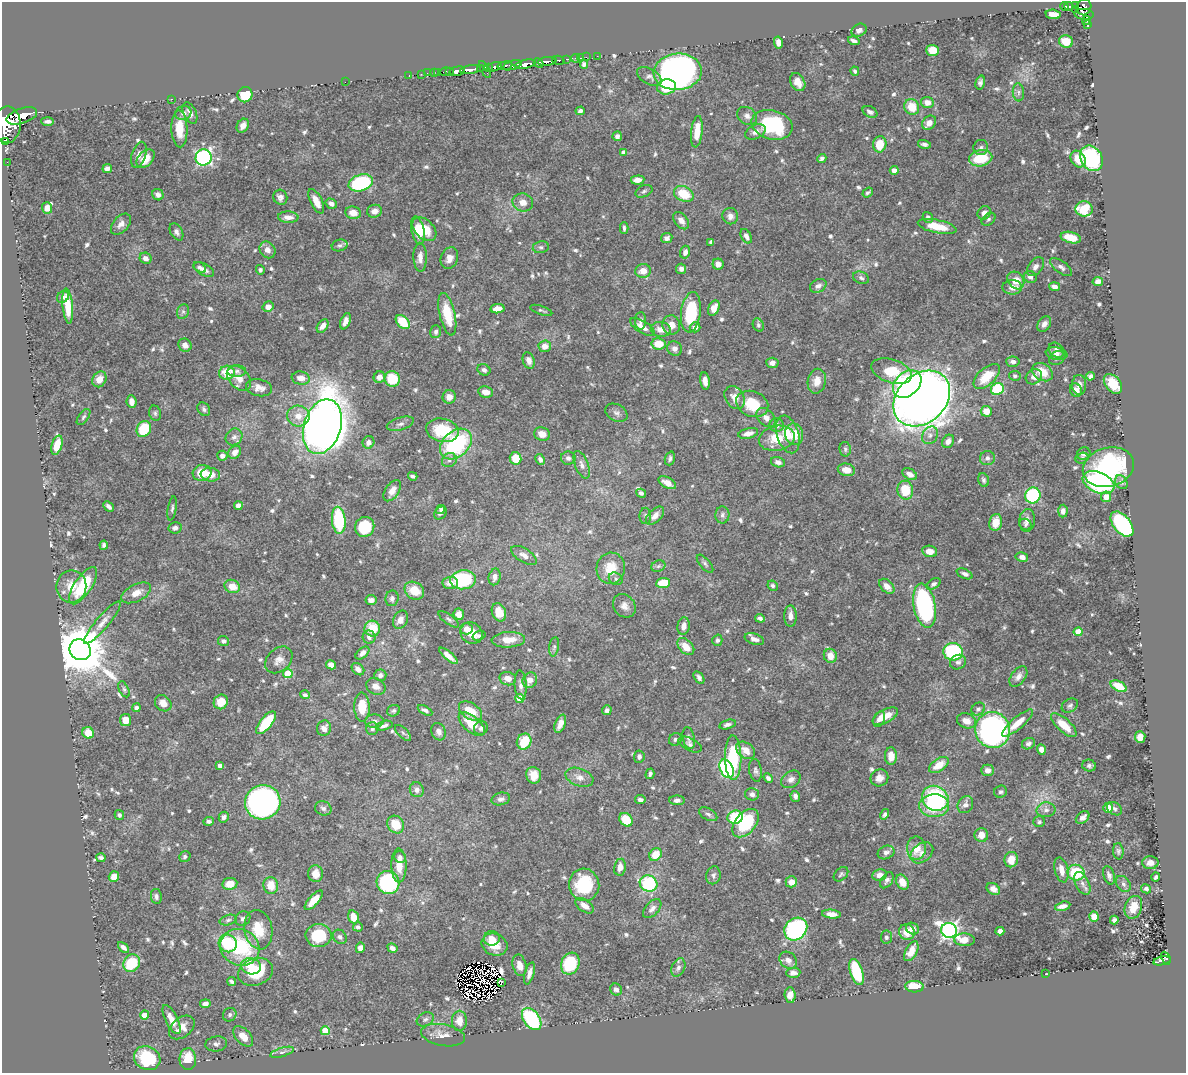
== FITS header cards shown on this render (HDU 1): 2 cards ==
NAXIS1  =                 1184
NAXIS2  =                 1071

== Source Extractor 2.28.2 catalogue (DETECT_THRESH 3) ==
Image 1184 x 1071 px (HDU 1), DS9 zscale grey, 1 PNG px = 1 image px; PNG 1188 x 1075 px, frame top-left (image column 1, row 1071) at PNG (2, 2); each listed source drawn as its Kron ellipse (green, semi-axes under 4 px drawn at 4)
Background 0.474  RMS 0.015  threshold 0.044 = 3 sigma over >= 5 px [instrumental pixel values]
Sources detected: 731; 5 with non-positive FLUX_AUTO (blend fragments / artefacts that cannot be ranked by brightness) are neither listed nor drawn; of the other 726, the 500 brightest by FLUX_AUTO listed and drawn (226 fainter detections omitted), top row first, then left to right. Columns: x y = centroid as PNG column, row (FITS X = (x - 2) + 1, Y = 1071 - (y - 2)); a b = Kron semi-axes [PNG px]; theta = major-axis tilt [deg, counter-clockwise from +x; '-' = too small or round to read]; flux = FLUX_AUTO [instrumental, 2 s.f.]
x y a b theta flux
1075 5 3 2 - 9.4
1065 6 4 3 - 25
1069 6 4 3 - 52
1084 7 8 7 - 320
1076 9 3 3 - 19
1053 14 7 4 -7 12
1084 14 9 5 -3 180
1087 20 4 3 - 23
1087 24 3 3 - 28
859 30 8 6 28 3.7
854 41 6 3 -16 3.1
1066 41 7 6 - 14
778 42 6 4 -79 6.5
933 50 6 5 - 16
597 56 2 2 - 3.6
586 57 2 2 - 6.3
575 58 4 3 - 17
580 58 2 2 - 4.7
567 59 3 2 - 38
558 60 6 3 -14 68
547 61 9 3 6 590
539 63 5 3 - 210
525 64 11 4 13 570
584 64 4 4 - 3.1
512 65 10 3 18 230
505 66 7 3 8 170
488 67 3 3 - 43
494 67 8 3 16 190
471 69 10 3 8 420
480 69 3 2 - 15
485 70 9 3 -62 83
449 71 3 2 - 17
457 71 8 4 11 480
855 71 4 4 - 2.3
438 72 3 2 - 9.1
445 72 5 3 - 24
678 72 24 18 5 350
427 73 2 2 - 6.8
434 73 2 2 - 10
421 74 2 2 - 8.3
409 75 2 2 - 5.8
649 77 13 7 -31 4.6
345 82 2 2 - 53
798 82 10 7 -60 10
980 82 7 4 73 2.9
667 87 9 7 13 43
1018 92 9 5 -85 3.1
245 95 8 7 - 33
171 99 3 2 - 2.7
927 102 6 5 - 8.8
912 107 8 7 - 21
580 111 5 4 - 3.2
870 112 8 5 -28 3.3
183 113 8 7 - 4.2
190 113 11 6 -65 4.9
22 116 16 7 18 1600
747 116 11 8 -31 5.6
48 121 6 3 -1 3.3
929 123 8 6 46 8.5
7 125 18 14 88 3100
772 125 21 14 -15 90
243 126 7 5 59 6.8
179 129 18 8 -88 21
697 132 16 5 84 18
755 132 11 7 26 4.8
617 136 5 4 - 3.9
5 141 4 3 - 61
880 144 8 6 79 21
924 144 7 3 -14 2.7
981 147 7 7 - 3
624 152 4 4 - 6.9
139 155 13 7 72 5.9
204 157 8 8 - 200
981 158 12 8 12 34
1091 158 13 10 -58 93
146 159 11 7 47 15
822 159 5 4 - 2.8
1078 159 9 7 -56 18
7 162 2 2 - 6.4
107 169 5 4 - 5.7
894 170 4 4 - 7.6
638 180 7 4 6 6.9
361 183 12 8 17 100
644 191 9 5 25 2.4
868 192 6 3 37 2.2
684 194 10 7 -26 26
158 195 6 5 - 4.2
280 197 7 7 - 4
316 201 13 6 -64 9.9
523 202 10 9 - 7.9
331 204 6 4 -34 4.1
47 208 6 5 - 6
1084 209 8 7 - 37
375 211 7 6 - 6
353 213 8 6 -8 10
984 213 7 6 - 5.8
730 216 8 8 - 5.3
288 217 10 5 -3 6.7
928 217 6 5 - 3.2
988 219 8 5 41 2.2
681 221 10 6 -52 6.4
121 224 12 7 48 6.1
937 226 20 6 -12 23
624 228 6 3 -89 2.2
424 229 14 9 -43 22
418 230 14 6 -77 16
177 232 9 6 -63 3.5
746 236 8 5 -61 4.4
667 238 5 5 - 4.4
1071 238 10 5 -14 17
711 242 4 4 - 2.4
340 245 8 5 17 2.4
541 247 8 6 10 2.4
267 250 9 7 -50 5.5
685 252 6 5 - 4
420 257 14 6 -89 7.1
146 258 6 5 - 5.9
449 258 11 8 68 6.7
718 264 5 5 - 5.9
200 267 7 4 -35 2.2
1035 267 11 7 53 4.8
1061 267 13 6 -37 4.1
204 269 11 5 -27 6
681 269 5 5 - 3.8
260 270 5 4 - 2.2
643 271 8 7 - 9.4
1030 277 7 5 -31 3.9
861 278 8 6 -22 3
1016 280 10 7 -51 16
1098 281 5 4 - 5.7
818 286 9 6 27 4.1
1054 286 5 4 - 5.2
1012 287 10 7 -2 7.7
63 297 6 5 - 3
68 306 18 5 -84 20
268 307 5 5 - 7.7
714 308 8 5 66 10
497 309 7 4 8 9.8
541 310 12 4 -19 2.3
183 312 7 6 - 2.6
691 312 20 9 82 54
447 314 21 7 -77 28
346 321 8 5 67 6.3
641 321 9 5 89 3.8
403 322 8 5 -46 28
1044 324 8 6 55 4.3
671 325 9 9 - 9
758 325 7 5 -64 2.3
323 326 7 5 53 6.6
643 327 14 5 -31 7.5
695 327 5 5 - 5
661 329 10 7 -7 8.2
436 332 6 5 - 2.8
659 344 7 5 -9 19
185 345 7 6 - 6.3
545 346 6 6 - 8
675 349 8 7 - 4.9
1056 350 8 6 -45 3.6
1056 354 11 6 -9 3.9
1057 358 8 6 31 3.2
529 360 8 6 -72 5.4
1013 362 6 5 - 3.9
772 363 6 5 - 5.1
484 370 7 5 -25 3.5
237 371 9 5 3 2.7
892 371 21 11 -18 27
1042 372 11 8 -33 19
227 373 8 7 - 25
987 376 16 8 42 25
1015 376 5 5 - 2.3
1090 376 4 4 - 2.9
379 377 6 5 - 5.9
1034 377 8 7 - 6.6
239 378 14 10 -48 10
301 378 9 6 -7 8.7
99 379 8 6 59 9.2
392 379 8 7 - 29
705 381 9 4 -82 5.6
817 381 12 9 79 9.8
907 384 16 11 43 150
1113 384 11 7 -51 22
1079 385 10 7 -89 6.7
259 388 13 8 -11 7.1
997 389 6 5 - 61
1076 390 7 6 - 7.9
486 392 7 5 -12 8.3
449 397 7 6 - 7.1
735 397 12 9 -58 8.2
922 399 31 24 44 1300
132 402 6 5 - 6.2
752 404 16 12 -21 32
204 409 7 5 -51 2.9
986 411 5 5 - 12
155 413 8 6 -74 2.5
616 413 12 8 -28 4.1
298 416 11 10 - 12
83 417 9 5 53 2.3
766 418 11 8 -47 6.3
400 424 14 6 17 4
777 425 7 7 - 4.4
322 427 28 18 73 1200
144 429 8 7 - 43
442 430 16 11 -11 41
748 433 10 5 13 7
542 434 8 6 -20 7.3
788 434 19 11 -72 15
794 434 11 9 -77 15
930 435 9 7 59 4.9
234 437 9 7 42 4.7
777 438 18 12 11 24
948 441 7 5 54 6.1
368 442 6 6 - 5.4
456 444 18 13 41 110
57 445 10 5 73 18
845 449 7 5 -79 2.2
235 452 7 6 - 6.2
1084 453 7 6 - 4.1
222 456 5 5 - 5.1
515 458 6 6 - 23
568 458 7 6 - 3
670 458 7 5 71 2.6
987 458 7 7 - 4.3
1082 458 7 5 19 2.6
540 459 6 4 -64 3.4
449 460 8 6 33 3.7
778 462 7 5 -15 3.7
582 465 15 6 -68 5.4
1108 467 26 19 16 120
846 470 9 6 -11 11
202 473 9 8 - 22
910 474 8 5 -30 4.9
210 475 10 6 -6 11
413 476 5 3 - 2.5
983 480 7 5 -68 2.3
1098 482 16 10 -22 150
1121 482 7 5 -54 3.6
667 483 9 5 -27 7.8
905 490 9 8 - 26
392 491 12 6 56 8.1
641 493 5 4 - 2.6
1033 495 8 7 - 98
1106 497 5 5 - 11
109 506 6 3 -44 3.2
238 506 4 4 - 13
172 508 12 4 80 2.4
441 509 5 4 - 2.2
1063 511 6 4 86 5
441 513 7 5 48 2.5
722 515 8 7 - 3.8
645 516 8 6 90 2.3
655 516 11 6 45 6.6
339 520 13 6 -85 69
1027 520 11 8 86 5.8
996 522 8 6 79 12
1026 524 6 5 - 2.2
1122 524 14 8 -51 130
365 527 10 9 - 36
175 528 6 5 - 3.6
104 545 4 3 - 2.4
930 551 7 5 -10 8.8
524 555 14 6 -31 6
1022 557 6 5 - 5.1
705 564 11 5 -49 2.7
658 566 7 5 22 2.4
611 568 16 14 78 21
965 574 8 4 -24 3.6
495 577 8 6 77 5.4
616 579 7 6 - 2.4
463 580 12 9 6 82
450 583 8 6 2 7.5
663 583 7 5 7 24
933 584 7 5 32 2.9
71 586 16 15 - 18
83 586 22 8 56 45
232 586 8 6 -22 15
773 586 5 4 - 2.2
887 586 9 6 -44 7.6
414 591 10 8 -34 18
136 593 16 8 27 10
392 598 8 6 79 3.8
371 600 5 5 - 3.7
624 606 12 10 -48 6.7
925 606 22 11 -79 150
499 612 9 7 -68 15
459 614 6 5 - 7.8
790 616 10 6 -90 6.1
760 618 5 4 - 3.3
449 619 12 4 -37 2.6
400 620 10 7 64 6.4
102 623 27 6 50 9
684 626 9 6 83 6.4
372 628 8 7 - 23
466 629 6 5 - 7.7
1078 632 4 4 - 18
471 633 11 10 - 14
479 636 7 4 19 2.7
369 637 6 6 - 3.6
754 639 10 5 -18 5.1
508 640 17 7 3 15
717 640 5 5 - 2.7
223 641 6 5 - 2.7
554 647 9 5 80 2.3
686 647 10 6 -45 15
80 650 11 10 - 6000
953 652 9 9 - 82
362 653 8 5 40 5.4
448 656 11 4 -40 7.6
830 656 7 6 - 11
279 660 15 11 43 8.1
958 662 8 7 - 3.4
331 665 5 4 - 7.2
358 669 7 5 -42 4.6
288 674 5 4 - 32
380 675 6 5 - 3.7
1018 677 12 7 53 5.4
699 678 7 4 -57 3.4
508 679 8 6 -15 6.9
530 680 8 7 - 8.3
521 685 14 6 -87 4.8
376 686 10 8 -25 6.5
1119 686 9 5 -28 19
124 689 8 4 -65 2.4
305 695 5 4 - 3
520 698 4 4 - 27
221 702 7 7 - 15
163 703 9 7 -42 8.5
1070 705 9 6 32 2.7
362 707 14 7 -89 20
136 708 4 4 - 3.2
978 709 7 6 - 2.6
425 710 8 4 -28 3
607 710 5 4 - 3
394 711 7 5 24 2.2
471 711 13 8 -35 19
885 716 14 6 28 13
879 719 8 5 66 5.1
126 720 6 5 - 15
374 721 9 7 1 4.1
966 721 10 7 -19 7.6
266 723 14 6 51 43
1017 723 19 6 41 13
472 724 16 8 -40 25
560 724 9 5 69 6.3
727 725 8 4 14 3.2
1064 725 16 6 -42 17
384 726 8 4 17 3.2
324 728 8 7 - 5.8
481 728 7 6 - 2.8
372 729 6 6 - 2.5
993 730 18 17 - 330
439 732 9 7 -68 4.8
88 733 6 5 - 17
403 733 10 4 -45 2.5
1140 737 6 5 - 8.8
689 738 11 6 -79 3.3
675 739 6 6 - 2.8
524 742 8 7 - 31
690 744 12 6 -26 3.4
1028 744 7 5 28 3.4
746 750 10 7 -39 11
1041 750 5 4 - 7.2
891 756 9 6 -87 9.4
639 757 6 5 - 3.6
733 758 22 8 -89 60
939 765 11 6 34 16
220 766 4 4 - 4.6
1089 766 7 6 - 2.6
727 769 10 6 -62 110
755 770 11 6 -80 3.2
988 770 6 5 - 5.8
650 774 5 3 - 2.6
534 775 8 7 - 11
579 777 14 8 -19 7.9
768 778 5 4 - 2.8
879 778 9 8 - 6.5
791 779 10 8 35 5.3
417 790 7 7 - 4.4
1001 792 6 6 - 2.3
752 794 7 6 - 4.3
795 796 5 4 - 3.9
935 798 14 12 -30 110
501 799 9 6 14 3.7
640 800 5 4 - 3.5
677 800 8 4 -2 3.5
263 802 18 17 - 320
965 805 9 7 58 5.1
934 806 15 11 2 38
323 808 8 7 - 3.4
1108 808 5 4 - 9.9
1115 809 8 6 -31 2.7
1046 810 9 7 4 4.9
708 814 10 5 -29 2.9
885 814 5 3 - 2.4
119 815 5 4 - 2.6
224 817 5 5 - 3.6
735 817 8 6 14 49
1083 818 7 5 38 4.9
626 820 7 6 - 30
209 821 5 4 - 3.3
1039 822 6 5 - 2.2
746 823 16 10 49 54
396 824 9 8 - 24
981 835 7 7 - 8.3
916 848 11 9 90 16
1118 851 8 5 -86 2.3
886 852 8 6 23 4
922 853 13 9 38 7.1
655 855 7 5 51 17
185 857 6 5 - 2.5
400 857 6 5 - 2.7
101 858 4 3 - 2.3
1011 860 8 6 78 13
1150 863 8 6 1 6.9
399 865 17 7 -89 16
620 867 8 6 80 8.4
1061 870 13 6 -77 10
1076 873 8 8 - 47
316 874 8 7 - 8.6
841 874 8 6 45 2.2
713 875 9 7 77 3.4
879 875 7 5 10 6.2
1109 875 9 5 -73 4.2
114 877 5 5 - 9.3
1156 877 4 3 - 2.6
887 880 9 5 56 3.1
388 882 12 11 - 130
791 882 6 5 - 9.3
902 882 8 5 -62 11
648 883 9 8 - 73
1082 883 12 6 -63 5.6
230 884 7 6 - 12
1123 884 9 6 -53 3.5
271 885 8 7 - 14
584 885 16 15 - 54
993 889 7 5 -34 5.4
1146 889 5 4 - 2.4
156 896 8 5 -81 3
314 900 12 5 48 12
585 906 10 6 -36 7.5
1063 906 8 4 14 5.4
1133 907 12 8 70 15
652 909 11 6 47 5.3
831 914 9 4 -5 6.4
353 917 7 5 -75 13
1094 917 5 5 - 8.7
243 919 8 7 - 2.9
228 920 8 5 15 2.4
1114 920 4 4 - 3.1
358 927 5 4 - 2.7
796 929 12 10 43 160
912 929 7 5 -25 6.6
258 930 20 14 -81 24
949 930 8 7 - 370
1000 931 4 4 - 4.4
907 932 8 8 - 12
318 935 13 11 -1 41
340 937 7 6 - 3.5
886 937 6 5 - 2.6
492 938 8 7 - 11
964 940 10 6 -3 9.4
228 943 9 8 - 59
494 944 13 10 -22 17
123 947 6 4 -44 3.5
240 947 20 18 -27 74
360 948 5 4 - 5.6
392 948 5 4 - 5.1
911 951 11 6 61 12
1166 958 7 4 -67 75
788 960 9 7 -44 5.7
1162 961 9 3 12 130
132 963 9 8 - 42
570 964 11 9 68 60
520 965 11 6 -76 8.3
251 966 10 8 -13 13
678 967 10 6 65 3.8
256 972 18 13 21 52
856 972 13 6 -72 48
529 973 11 4 74 5.3
793 973 7 5 2 4.2
1045 974 3 2 - 3.2
231 981 5 3 - 2.4
501 983 3 2 - 2.1
914 987 9 5 -4 17
616 989 6 5 - 4.4
790 995 8 5 -85 7.7
205 1004 5 4 - 5.7
145 1015 4 4 - 15
230 1015 7 6 - 2.4
171 1019 16 6 -63 11
425 1019 9 6 28 3.1
532 1019 12 8 -53 87
459 1021 10 7 90 12
182 1027 14 9 39 10
325 1031 4 4 - 31
443 1035 22 10 -10 10
243 1036 12 7 -46 11
216 1044 11 7 9 3.7
282 1052 12 4 16 3.3
147 1058 13 11 -28 55
188 1059 11 8 -89 25
At the frame edge (FLAGS 8, measured only in part): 1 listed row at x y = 7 125
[226 fainter detections neither listed nor drawn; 5 non-positive-flux detections neither listed nor drawn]